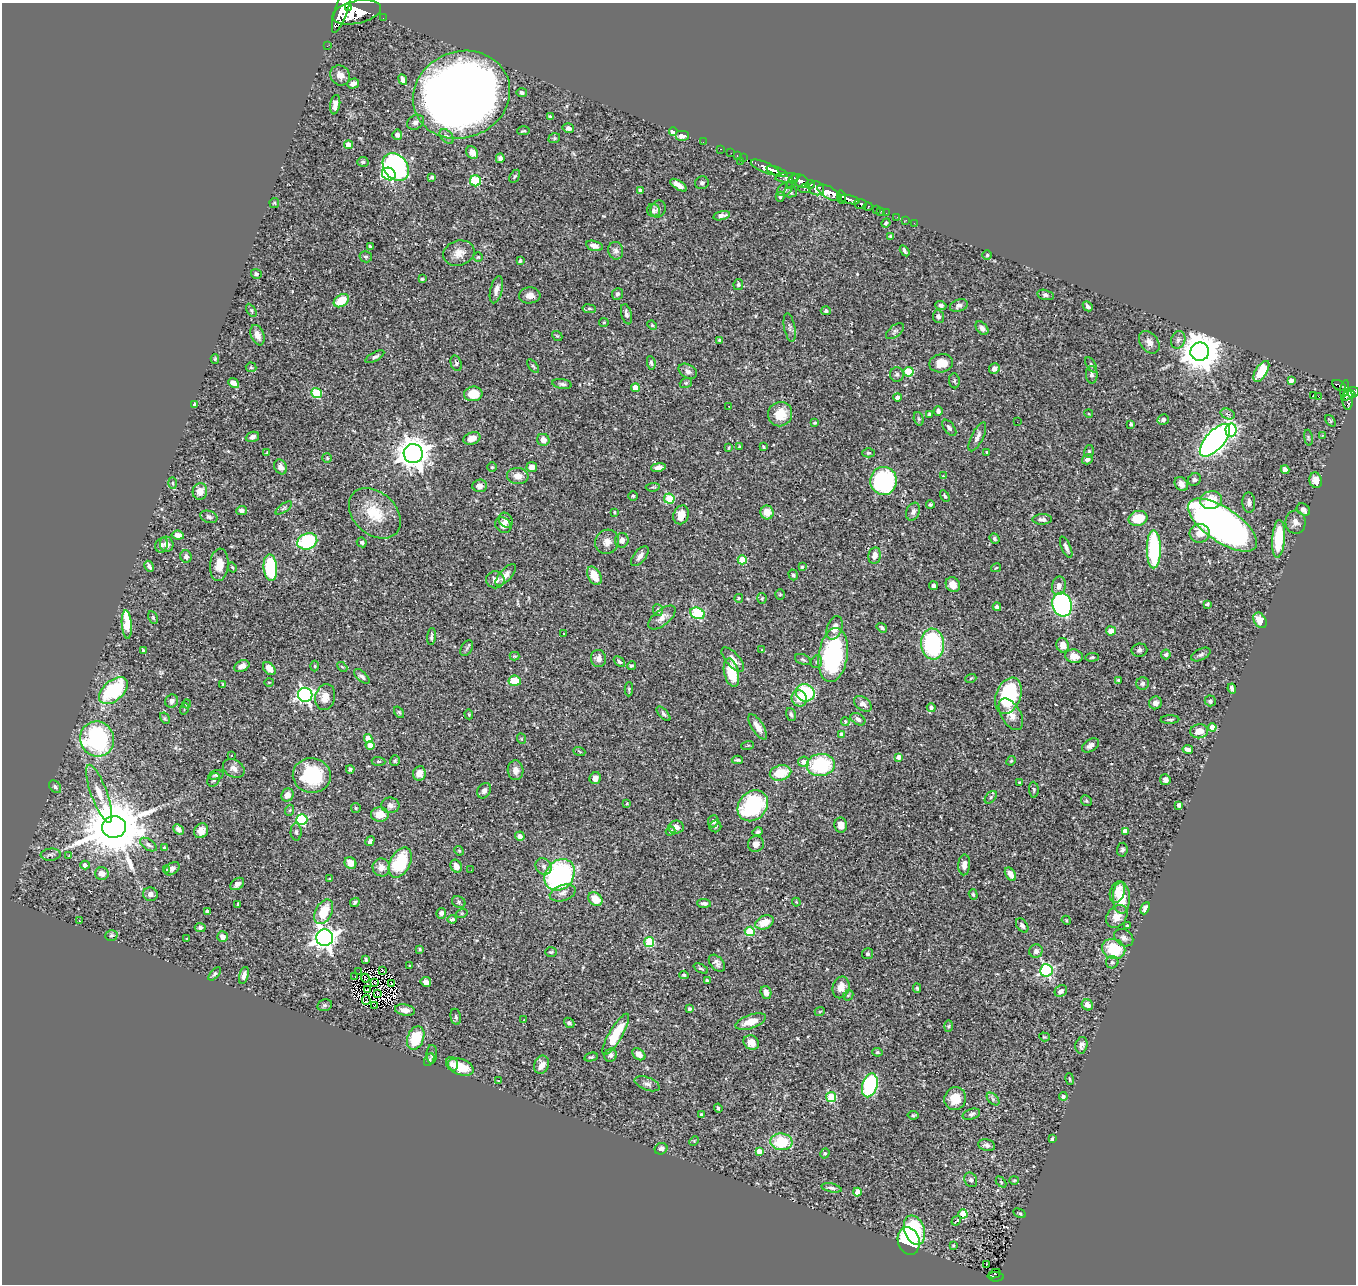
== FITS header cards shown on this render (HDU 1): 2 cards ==
NAXIS1  =                 1354
NAXIS2  =                 1282

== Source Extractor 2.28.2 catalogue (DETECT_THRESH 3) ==
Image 1354 x 1282 px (HDU 1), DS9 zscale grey, 1 PNG px = 1 image px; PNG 1358 x 1286 px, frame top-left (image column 1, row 1282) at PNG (2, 3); each listed source drawn as its Kron ellipse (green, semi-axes under 4 px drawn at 4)
Background 0.663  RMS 0.022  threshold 0.0662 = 3 sigma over >= 5 px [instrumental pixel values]
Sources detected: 535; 4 with non-positive FLUX_AUTO (blend fragments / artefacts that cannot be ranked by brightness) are neither listed nor drawn; of the other 531, the 500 brightest by FLUX_AUTO listed and drawn (31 fainter detections omitted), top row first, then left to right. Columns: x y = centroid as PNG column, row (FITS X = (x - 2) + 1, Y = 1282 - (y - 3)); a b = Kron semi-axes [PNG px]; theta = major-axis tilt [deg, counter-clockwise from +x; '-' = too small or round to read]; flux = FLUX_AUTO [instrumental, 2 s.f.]
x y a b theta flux
348 7 3 2 - 230
342 9 24 6 72 2300
357 12 25 11 12 3700
383 18 2 2 - 7.2
327 46 2 2 - 4.1
340 75 10 9 - 11
403 80 5 4 - 9.1
353 84 6 5 - 5.8
522 93 5 4 - 3.6
461 95 49 43 21 2100
335 105 10 5 80 8.2
550 117 4 4 - 3.8
415 122 9 7 30 6.2
568 128 6 4 -15 4.9
524 131 6 3 1 1.8
673 132 4 4 - 30
397 135 5 5 - 6.1
447 136 8 5 -49 4.3
682 136 7 5 0 8.5
554 138 6 4 20 2.2
703 142 2 2 - 6.1
349 145 4 4 - 17
721 149 3 2 - 16
472 152 7 5 -53 8.1
731 153 2 2 - 5.1
737 156 3 2 - 14
500 158 5 4 - 5.2
743 158 2 2 - 9.3
740 161 2 2 - 27
363 162 5 5 - 2.5
396 167 15 11 -50 240
765 167 15 5 -24 970
777 171 11 3 -21 690
389 174 7 6 - 170
515 176 7 4 59 2.1
432 177 3 3 - 3
787 178 12 4 3 300
475 181 5 5 - 77
792 181 8 3 57 280
800 181 9 6 -28 500
702 183 7 6 - 3.7
810 184 4 3 - 180
679 185 9 4 -32 10
816 188 8 7 - 350
785 189 9 6 35 4.5
804 189 6 3 -5 110
640 190 4 4 - 3.1
790 192 6 5 - 3.4
829 193 13 6 -29 780
780 197 5 4 - 2.3
841 197 7 4 -83 360
849 199 11 4 -13 740
274 203 5 5 - 1.8
860 204 6 5 - 150
868 206 4 3 - 79
658 209 9 7 71 4.4
877 209 3 3 - 25
653 210 7 6 - 4.3
881 211 2 2 - 5.1
886 213 2 2 - 6.5
721 216 8 4 15 6.6
897 217 2 2 - 5.6
906 220 3 2 - 4.1
886 223 5 4 - 2.4
914 223 3 2 - 2.2
891 236 4 2 - 1.8
370 246 4 2 - 1.8
594 246 8 5 -15 6.5
616 251 9 7 -77 7
905 251 6 3 -57 2.7
459 253 16 12 16 16
987 255 4 4 - 1.8
366 257 6 5 - 3
478 257 4 4 - 1.6
520 261 4 3 - 1.9
256 274 5 5 - 3
422 279 3 3 - 1.8
738 285 6 5 - 3
496 290 14 6 76 8.1
617 294 6 5 - 3.7
530 295 11 8 5 10
1045 295 8 5 -13 4
341 301 8 5 33 34
941 305 5 4 - 3.3
959 305 9 6 20 5.1
1088 306 5 3 - 3.6
589 309 7 3 -8 2.1
251 310 7 4 -59 2.4
826 311 5 4 - 3
626 314 10 5 -75 5.3
938 317 6 5 - 3.8
604 322 5 4 - 1.5
652 325 5 4 - 1.7
790 327 14 5 -79 5.4
982 328 8 5 -50 6.1
895 331 10 5 38 4
258 335 11 6 -69 9.6
557 336 5 4 - 1.9
719 340 3 3 - 2
1178 340 9 7 71 5.7
1149 342 12 8 -52 9.7
1200 352 9 9 - 4200
375 357 10 4 29 3.6
215 359 5 4 - 1.9
456 363 8 5 -70 3.3
651 363 7 4 -82 2.8
941 363 12 9 11 19
1091 365 8 4 -59 2.8
533 366 8 4 -54 2.4
251 367 5 5 - 2.2
994 368 5 5 - 6.8
688 371 10 6 -29 5.9
1261 371 12 5 59 44
908 372 5 5 - 84
897 374 7 7 - 3.9
1092 375 9 6 -89 5.4
1291 380 4 4 - 8.6
954 381 7 5 -84 2.7
234 383 6 4 -38 11
686 383 6 4 20 2.2
562 384 10 5 -9 4.1
1339 385 7 4 -30 120
635 388 4 4 - 20
1345 389 9 4 80 170
1353 392 6 5 - 250
316 393 5 5 - 77
473 394 9 7 8 33
1348 395 7 4 30 240
1313 396 2 2 - 4.5
1318 396 2 2 - 1600
897 397 4 4 - 5.5
1348 400 10 5 -89 250
195 405 4 3 - 4.8
728 406 3 2 - 2.2
938 411 5 4 - 4
780 414 12 12 - 31
930 414 4 4 - 5.8
1089 414 4 3 - 1.4
1228 414 7 5 -19 4.4
919 419 7 4 -72 2.1
1163 420 6 5 - 5.2
1331 421 7 4 -53 1.9
1017 422 3 2 - 1.5
815 423 4 3 - 2.1
1131 424 4 3 - 2.9
949 428 9 5 -53 3.9
1231 430 6 6 - 170
1322 435 3 2 - 1.8
252 437 7 5 20 7
977 437 16 6 64 7.2
472 438 9 6 20 14
1308 438 8 4 -81 2.2
543 440 6 6 - 11
1215 440 20 9 48 720
739 447 3 3 - 2.4
763 447 4 3 - 1.7
728 448 4 2 - 1.3
1089 451 6 5 - 2.6
987 452 3 2 - 1.5
267 453 3 2 - 1.5
868 453 6 4 -1 2.6
413 454 9 9 - 2400
327 458 5 5 - 1.8
1087 459 6 5 - 6.6
281 467 8 6 -65 8
492 467 5 5 - 1.8
532 467 5 5 - 11
658 467 7 4 10 6.3
1285 470 4 4 - 6.8
518 476 11 8 -5 13
943 476 4 3 - 1.4
1194 479 7 6 - 3.3
1316 480 8 6 -74 9.9
883 481 14 13 - 220
173 483 5 3 - 1.8
1181 484 8 6 -52 9.4
480 486 7 6 - 6.6
653 487 7 3 5 2
200 491 8 7 - 14
633 496 4 4 - 2.6
945 496 6 3 -59 2
669 499 5 5 - 64
1211 500 11 9 12 28
1249 503 10 6 -88 6.1
930 504 4 4 - 2.4
284 508 9 3 34 2.8
242 510 5 4 - 6.8
1303 510 7 5 -37 4.9
615 512 3 3 - 1.5
767 512 7 6 - 19
913 512 9 6 69 5.7
375 513 29 21 -43 49
681 515 10 7 69 18
209 517 9 6 -18 3.9
1138 518 9 7 14 43
1042 519 10 5 1 5.7
506 520 8 6 -52 11
1295 522 11 10 - 9.3
503 525 8 7 - 9.7
1222 525 40 17 -34 1100
1200 533 10 9 - 17
178 535 6 4 -7 8.6
994 538 5 4 - 2.9
1278 539 19 6 86 59
622 540 7 6 - 8.3
307 541 10 8 21 140
362 542 5 4 - 2.8
607 542 12 11 - 12
167 544 7 6 - 7.9
162 545 8 6 65 4.5
1066 547 11 4 -66 5.9
1154 549 19 7 90 160
875 555 8 6 79 9.9
640 556 12 6 51 7.6
186 557 6 5 - 5.9
742 560 4 4 - 43
219 565 16 9 85 18
149 566 6 4 -61 4.1
232 567 5 3 - 1.6
802 567 3 3 - 2.3
270 568 13 6 -84 110
996 568 5 3 - 1.6
506 575 14 6 48 9.6
793 575 5 4 - 2.5
594 576 10 6 -62 28
495 580 9 8 - 11
953 585 8 6 -54 14
934 586 4 4 - 5.2
1059 586 9 7 79 9.2
780 595 5 4 - 1.8
739 598 4 4 - 2.1
762 598 5 4 - 2.1
1207 604 4 3 - 2.7
1062 605 12 9 -74 290
997 607 4 3 - 3.7
658 610 6 5 - 3.3
697 613 7 5 -22 140
153 617 7 4 -64 2.4
662 618 16 8 38 11
1260 620 8 6 -57 20
127 624 14 5 -86 60
834 628 12 7 71 12
882 628 5 4 - 3.3
1111 631 5 4 - 13
564 634 3 3 - 2.5
432 637 8 3 84 3.7
933 644 15 11 -83 170
1063 645 7 6 - 12
467 648 8 5 59 3.6
762 650 4 4 - 2.2
1139 650 8 6 8 4.5
143 651 3 3 - 2.5
1166 654 5 4 - 2.9
1201 654 10 5 27 3.5
833 655 27 14 82 190
514 656 5 4 - 1.7
1074 656 9 6 -11 15
1092 657 7 4 4 2.4
598 658 8 7 - 8
803 659 8 5 -21 2.8
733 660 15 6 -48 13
619 662 6 4 -43 3
817 662 6 5 - 2.9
242 666 8 5 26 8.2
315 666 5 3 - 1.5
631 666 4 4 - 2.5
342 667 6 3 -43 1.7
269 669 7 5 -47 13
731 673 14 7 -77 50
362 676 9 5 -41 4.3
971 678 6 3 20 1.6
1118 680 3 3 - 1.7
515 681 6 5 - 32
269 682 5 3 - 1.3
1143 683 6 6 - 4.4
223 684 4 3 - 1.3
629 689 7 4 87 1.9
1232 689 5 4 - 4.1
113 691 17 10 42 140
805 693 9 8 - 97
305 695 7 7 - 450
1008 696 19 12 68 150
325 697 13 10 77 15
799 699 8 7 - 20
172 701 7 6 - 6.7
1210 701 5 5 - 2.9
1156 703 6 6 - 7.1
187 704 4 4 - 1.7
863 704 10 6 -36 8.2
931 707 4 4 - 4.2
184 709 5 3 - 1.4
399 712 6 4 -53 2
469 714 5 4 - 1.7
664 714 9 4 -48 3.5
1011 714 17 9 -59 16
791 715 7 4 -73 3.5
165 718 6 4 -61 2.1
858 719 8 5 -31 5.9
1170 719 9 3 2 2.1
845 721 4 4 - 2.2
757 727 14 5 -58 14
1212 727 4 4 - 16
1199 731 9 7 6 16
841 735 4 4 - 9
368 738 4 4 - 14
97 739 18 17 - 210
522 739 5 3 - 1.4
370 745 4 4 - 14
748 745 6 3 19 1.3
1090 745 9 6 33 6.4
1188 749 5 3 - 4.7
579 751 6 4 -20 1.6
231 756 3 3 - 1.3
899 757 4 4 - 9.2
737 760 5 2 - 2.5
378 761 7 4 -4 2.2
395 761 5 4 - 2.6
1011 761 5 4 - 1.5
804 762 5 5 - 9.4
821 765 14 11 5 100
234 768 11 8 -32 8.1
350 769 4 4 - 4.8
515 770 10 8 -85 8.5
419 773 7 6 - 11
781 773 11 7 14 38
216 775 8 4 14 3.1
312 775 19 17 -8 88
595 778 6 5 - 8.8
214 780 7 5 51 3.9
1165 780 5 5 - 7
1020 782 3 3 - 1.6
55 787 7 5 -50 3.5
1034 790 8 5 -86 2.7
484 791 8 6 59 6
99 794 31 8 -70 21
287 795 7 6 - 12
991 797 7 5 50 2.6
1086 801 6 5 - 2.4
627 803 4 3 - 1.7
390 805 9 8 - 6.9
1179 805 4 4 - 4.2
753 806 17 14 48 170
356 808 5 4 - 1.9
290 810 6 3 71 1.6
380 814 9 7 -3 21
302 820 6 5 - 150
713 821 6 5 - 4.9
841 825 7 6 - 12
715 826 6 6 - 2.9
114 827 12 11 - 12000
676 827 7 6 - 8.6
179 829 6 4 -42 5.4
201 831 8 6 57 9.2
670 831 5 3 - 2.1
1125 831 4 4 - 11
296 832 8 5 90 3.4
758 832 5 4 - 3.2
520 836 5 4 - 8.6
370 841 5 4 - 4.3
756 844 8 7 - 8.8
148 845 9 5 -33 4.3
165 848 4 3 - 3.4
1122 850 7 5 84 3.8
459 851 5 4 - 1.8
51 855 10 6 4 4
68 856 3 3 - 20
400 862 16 10 61 85
350 863 6 5 - 14
85 865 5 4 - 4.8
964 865 10 6 87 9
456 866 6 5 - 11
544 866 9 7 -47 6.1
381 867 9 8 - 12
167 869 3 3 - 3.2
172 869 8 5 34 4.9
471 870 2 2 - 2.6
102 874 7 6 - 9.9
1010 874 7 5 -57 9.5
560 875 17 13 51 260
330 879 3 3 - 2.3
237 884 7 5 37 5.1
1117 892 11 7 73 15
563 893 13 7 18 8.7
150 894 7 6 - 6.2
973 894 5 4 - 2.4
1121 898 16 8 -88 37
595 899 8 6 -44 26
355 902 5 4 - 2.6
459 902 7 5 -25 3.1
796 902 4 3 - 1.3
704 903 7 4 -4 4.5
238 904 3 2 - 1.7
1145 908 6 4 65 6
207 911 4 3 - 4.6
324 912 13 8 63 35
441 913 5 5 - 5.8
462 913 6 3 18 1.5
1117 916 12 9 52 16
452 919 4 3 - 3.5
1066 920 5 3 - 1.4
79 921 3 2 - 1.7
764 922 9 6 25 23
1022 925 8 5 -54 5.2
1127 925 3 3 - 1.9
200 928 5 4 - 3.2
750 931 5 4 - 77
111 935 6 5 - 2.8
223 937 5 5 - 9.3
325 938 8 8 - 1100
1124 938 10 7 -35 6.7
187 939 3 3 - 1.3
649 942 5 5 - 76
420 949 3 3 - 1.9
1114 949 12 10 -22 57
1036 951 7 6 - 5.8
551 952 6 4 1 2
867 954 5 5 - 2.8
366 960 4 3 - 2.2
1112 962 6 6 - 3.2
717 963 10 6 -48 6.2
410 966 3 2 - 1.4
701 969 8 3 -26 2.4
383 970 4 2 - 1.4
1046 970 6 6 - 250
359 972 2 2 - 1.4
215 974 8 4 48 2.7
244 975 9 4 74 7.5
684 975 5 4 - 2.1
355 976 2 2 - 1.2
365 978 4 2 - 1.5
707 981 4 3 - 3.6
374 982 2 2 - 1.4
426 982 5 5 - 7.3
391 984 3 3 - 2
841 987 11 8 75 14
917 988 5 4 - 2.1
367 990 2 2 - 2.3
1061 991 6 5 - 5.3
766 992 7 5 -71 7.3
377 993 3 2 - 1.6
848 995 6 4 43 2.1
366 1000 5 2 - 1.4
325 1005 7 5 14 3.2
375 1005 3 2 - 1.9
1087 1005 6 5 - 7.9
689 1009 4 4 - 3.3
405 1010 10 5 -9 8.6
820 1011 5 3 - 1.3
456 1017 8 5 -80 3
524 1020 3 3 - 2.7
751 1022 16 7 19 19
569 1023 6 4 -40 2.8
949 1026 6 4 88 1.9
616 1034 23 6 59 57
1044 1037 5 4 - 1.5
416 1038 12 8 69 53
751 1043 8 7 - 13
1081 1045 8 6 78 5.6
877 1052 5 4 - 2.4
432 1054 9 5 88 3.7
639 1054 7 5 -37 10
611 1055 7 6 - 4.7
591 1057 7 4 13 2.3
429 1060 7 5 61 3.2
452 1064 7 6 - 6.6
542 1065 9 7 68 10
461 1067 13 8 -20 35
1070 1079 6 2 -79 1.7
498 1081 3 3 - 2.6
647 1084 13 6 -20 6
870 1085 12 7 73 150
1063 1096 4 4 - 3.7
831 1097 5 5 - 98
955 1099 11 10 - 24
993 1099 7 4 -46 3.5
718 1108 4 3 - 2.3
971 1114 9 5 17 3.9
702 1115 3 3 - 1.8
913 1115 5 4 - 2
1052 1139 3 3 - 1.8
694 1141 5 4 - 1.6
781 1142 11 8 -5 64
987 1145 8 6 -12 5.3
661 1149 6 5 - 5.4
759 1151 4 4 - 13
825 1153 5 4 - 2.4
971 1180 7 6 - 4
1014 1180 4 4 - 1.7
1001 1182 6 4 -46 1.7
831 1188 10 4 -13 3.8
857 1192 4 4 - 17
1019 1213 6 2 -29 1.6
963 1214 4 4 - 43
956 1221 5 3 - 2.5
914 1230 15 10 -70 95
909 1241 14 10 -72 190
953 1246 4 3 - 1.9
986 1264 3 2 - 4.2
995 1274 6 2 27 36
996 1277 8 4 -5 79
At the frame edge (FLAGS 8, measured only in part): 1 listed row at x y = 342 9
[31 fainter detections neither listed nor drawn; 4 non-positive-flux detections neither listed nor drawn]